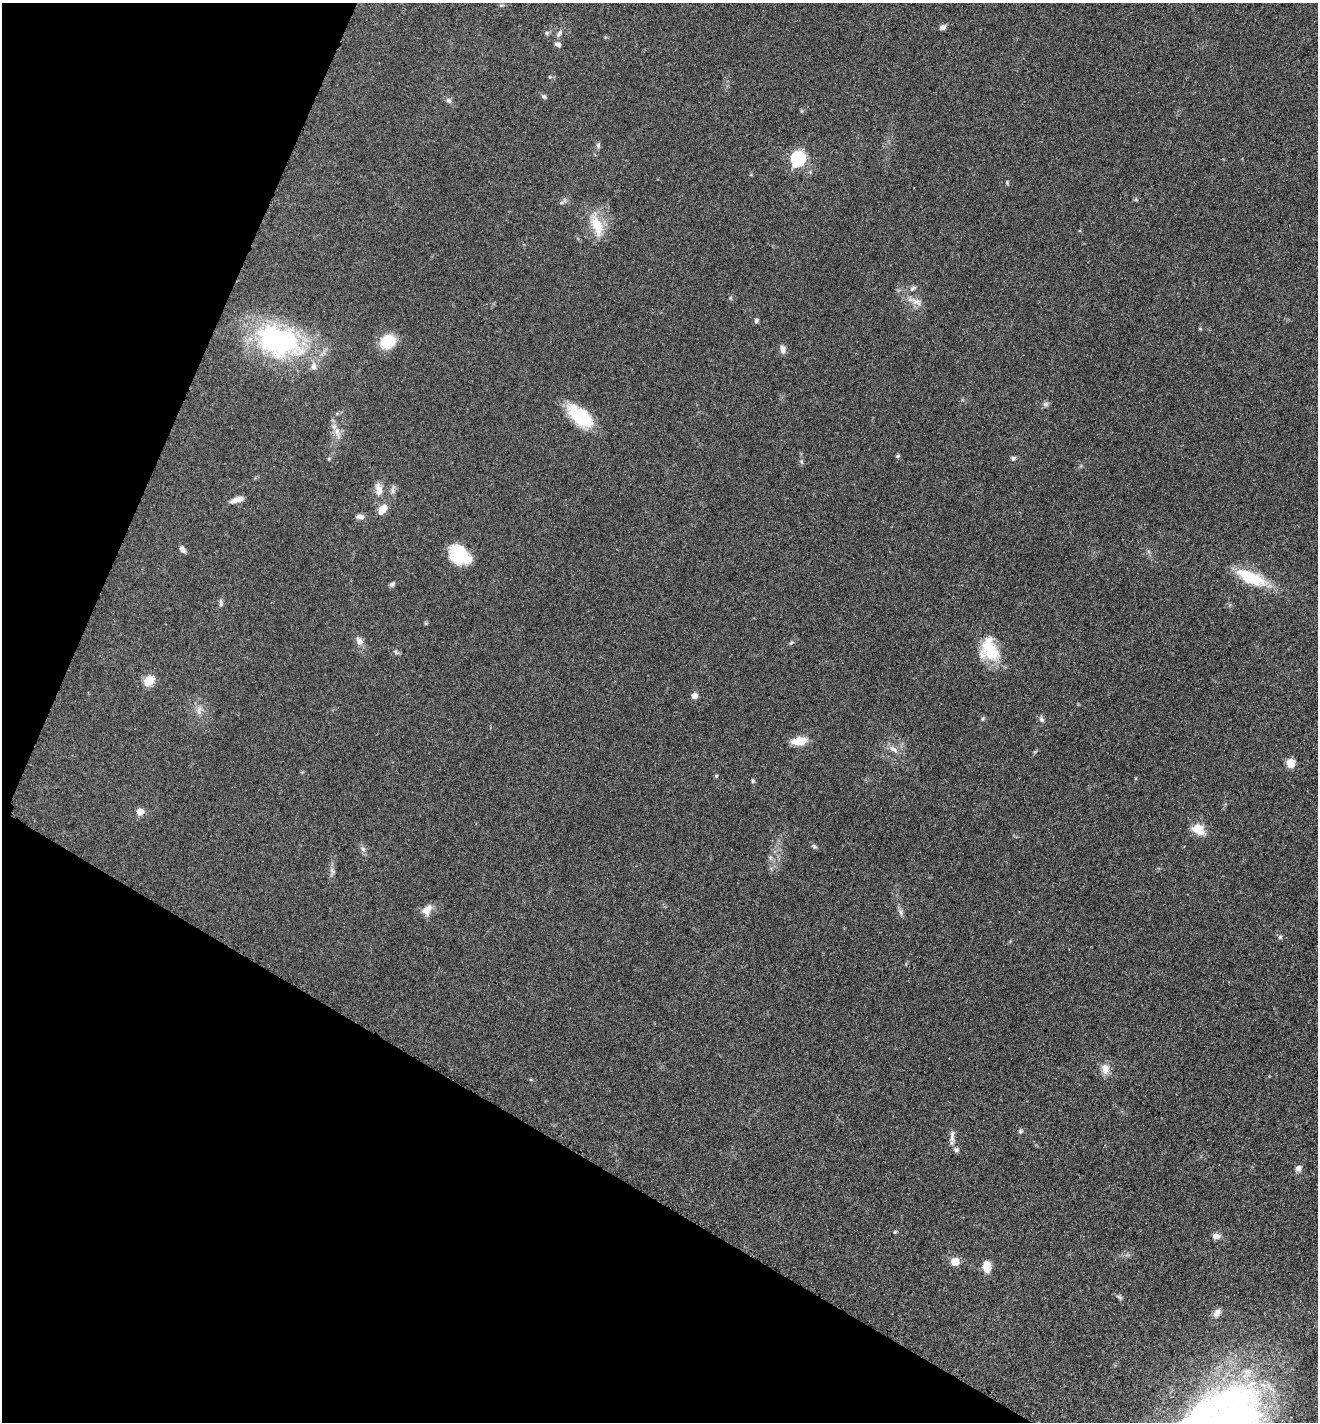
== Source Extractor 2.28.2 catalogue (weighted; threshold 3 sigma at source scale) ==
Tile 9 of 4 x 4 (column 1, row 3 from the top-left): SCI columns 301-1616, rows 1525-2944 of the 5880 x 5796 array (HDU 1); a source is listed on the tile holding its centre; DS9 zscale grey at full resolution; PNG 1320 x 1424 px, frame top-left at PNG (2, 3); no overlay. Shown black and unused: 25% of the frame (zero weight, under 3 of 4 exposures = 2% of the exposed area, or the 3 px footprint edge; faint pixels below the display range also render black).
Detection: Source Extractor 2.28.2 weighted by HDU 2 'WHT'; one run over the whole footprint, this tile lists its part. Background 0.0639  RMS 0.0058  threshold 0.026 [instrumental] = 3 sigma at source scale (4.5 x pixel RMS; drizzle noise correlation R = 1.50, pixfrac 1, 0.05/0.05 arcsec/px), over >= 5 px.
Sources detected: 68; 2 inside a brighter listed object's ellipse — not listed separately; the other 66 listed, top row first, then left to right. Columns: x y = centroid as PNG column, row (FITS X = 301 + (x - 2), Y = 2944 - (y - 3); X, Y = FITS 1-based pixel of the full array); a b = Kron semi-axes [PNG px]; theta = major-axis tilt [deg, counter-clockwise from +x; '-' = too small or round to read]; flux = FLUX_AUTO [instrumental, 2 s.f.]
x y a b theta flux
943 27 7 6 - 2.2
547 33 6 5 - 0.93
559 33 11 5 50 2
558 44 8 6 -36 2
544 96 7 5 -28 1.3
449 101 9 6 -44 1.7
598 145 8 6 -76 1.2
798 159 7 6 - 120
1007 183 6 4 -80 0.63
597 225 32 13 -72 15
913 288 10 5 29 1.7
731 298 6 4 -70 0.7
916 302 17 9 -22 4.7
756 321 8 5 90 1.1
1200 329 5 3 - 0.5
278 341 56 36 -20 99
387 342 12 10 28 24
783 349 11 7 -80 2.7
1046 404 8 6 -15 1.5
581 417 33 17 -37 26
337 432 20 7 -76 4.7
898 456 6 4 22 0.77
1013 458 7 6 - 1.4
801 461 7 4 -59 0.93
378 489 17 9 -81 5.5
237 500 16 6 16 4.6
382 509 12 7 58 6.7
360 517 10 7 -5 2.5
182 549 8 5 -55 2.1
459 554 22 16 -43 25
1251 577 34 13 -24 27
392 584 8 5 32 1.3
221 603 11 5 90 1.5
425 623 6 4 -71 0.63
359 641 11 8 -57 3.3
791 643 6 4 20 0.76
989 650 29 22 -74 22
396 652 8 4 -53 1
148 681 6 5 - 33
694 696 5 5 - 6
199 710 15 7 89 3.9
983 719 6 5 - 0.93
1041 719 9 6 -58 1.7
799 741 16 8 8 10
893 749 14 6 -36 3.3
1290 763 8 7 - 7.1
716 776 4 4 - 0.69
753 781 6 4 -78 0.93
140 812 6 5 - 7.6
1198 829 17 12 -30 8.9
814 846 7 5 -42 1
363 849 6 6 - 1.6
332 871 10 7 -59 1.9
427 910 15 11 57 4.9
900 912 9 5 -68 1.7
1280 937 5 5 - 1.1
1105 1069 13 9 -77 5.2
1020 1131 6 5 - 1.1
952 1136 20 6 -89 3.2
1298 1168 8 7 - 2.5
895 1232 5 4 - 0.64
1216 1236 9 7 0 3.4
955 1261 9 8 - 6
987 1267 13 8 -88 7.7
1119 1297 8 5 -27 1.1
1217 1313 11 8 55 3.1